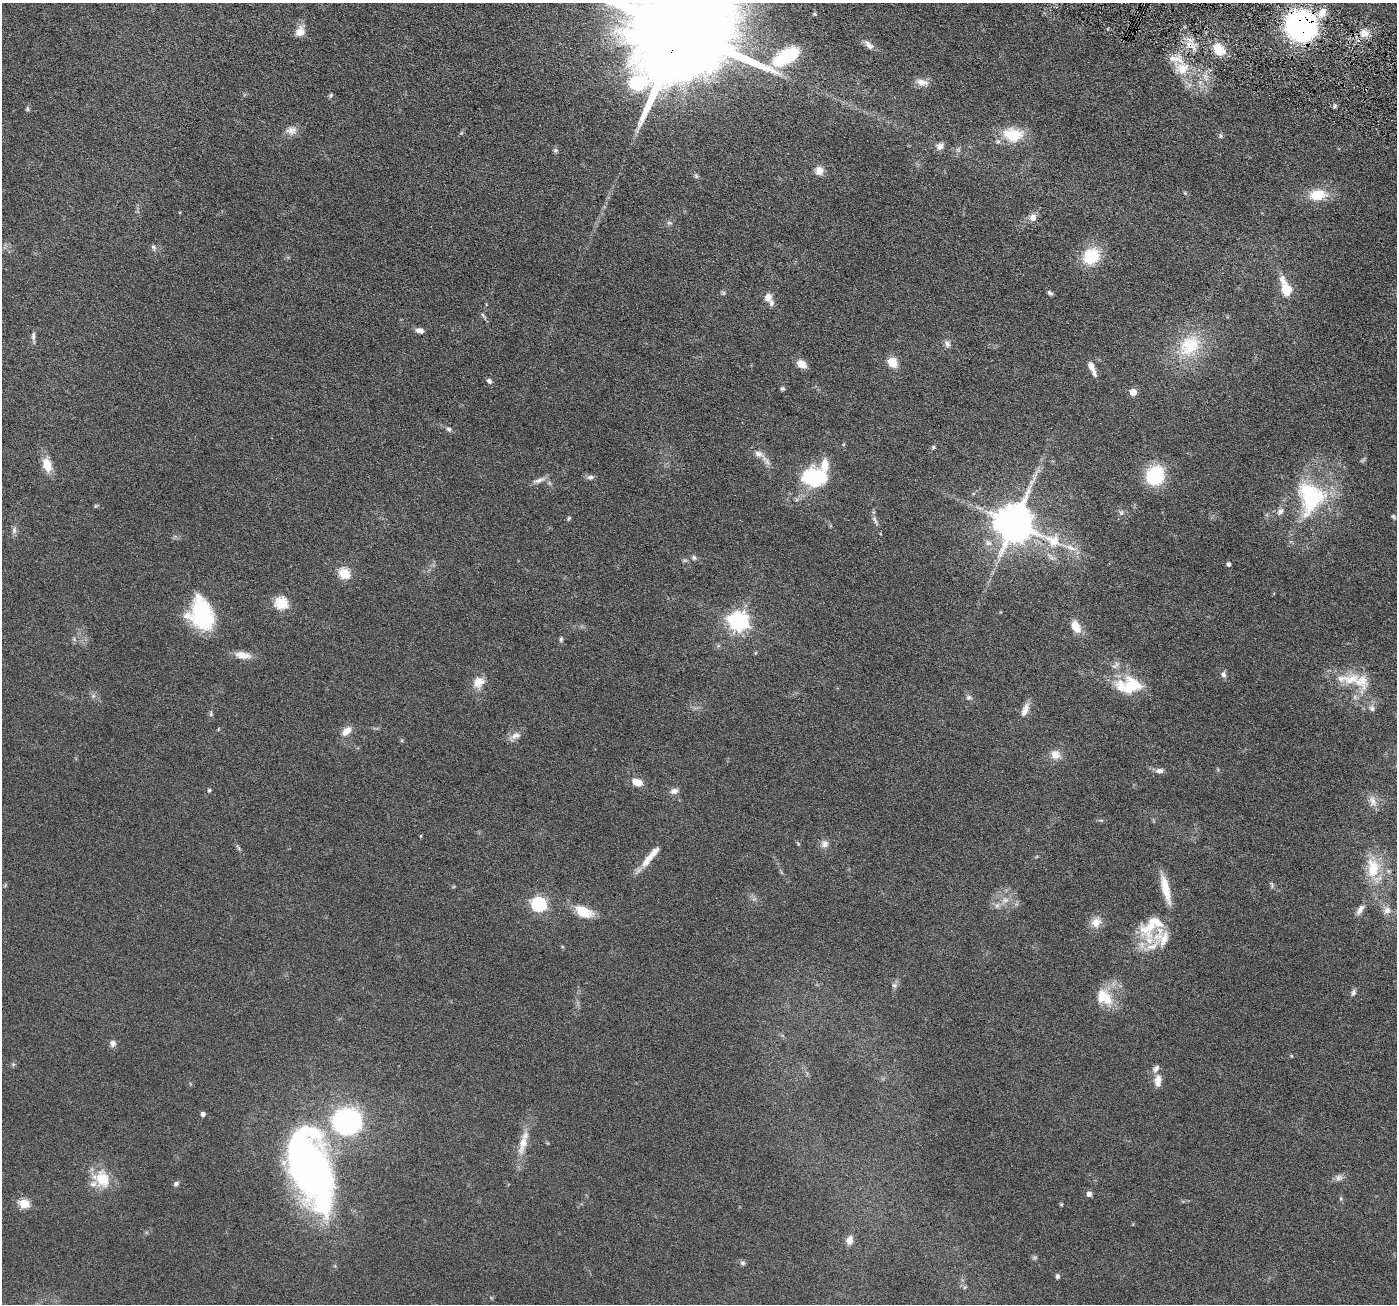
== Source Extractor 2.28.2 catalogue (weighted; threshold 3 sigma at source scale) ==
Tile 10 of 4 x 4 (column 2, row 3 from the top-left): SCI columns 1400-2794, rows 1581-2882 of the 5590 x 5630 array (HDU 1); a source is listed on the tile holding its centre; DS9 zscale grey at full resolution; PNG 1399 x 1306 px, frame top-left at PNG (2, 3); no overlay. Shown black and unused: <1% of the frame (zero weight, under 4 of 8 exposures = <1% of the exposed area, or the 3 px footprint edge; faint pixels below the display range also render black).
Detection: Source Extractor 2.28.2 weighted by HDU 2 'WHT'; one run over the whole footprint, this tile lists its part. Background 0.0679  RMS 0.0049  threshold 0.02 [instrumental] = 3 sigma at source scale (4.09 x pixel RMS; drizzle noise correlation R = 1.36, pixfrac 0.8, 0.05/0.05 arcsec/px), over >= 5 px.
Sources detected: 140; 1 too faint to see at this stretch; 1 long thin detection or spike segment (spike, bleed or trail) — not listed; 16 inside a brighter listed object's ellipse — not listed separately; the other 122 listed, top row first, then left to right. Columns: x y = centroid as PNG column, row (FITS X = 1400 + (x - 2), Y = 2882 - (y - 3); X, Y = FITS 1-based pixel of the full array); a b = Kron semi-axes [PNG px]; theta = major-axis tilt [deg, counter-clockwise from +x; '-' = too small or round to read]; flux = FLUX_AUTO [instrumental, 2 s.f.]
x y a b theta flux
1322 13 13 9 56 4.9
815 14 5 5 - 0.6
1301 26 20 19 - 120
300 31 13 12 - 4
681 31 38 22 63 20000
1364 33 13 10 -31 4.2
869 45 16 7 -48 2.4
1189 45 10 9 - 4.3
1217 49 15 12 -56 8
786 56 33 16 29 26
1181 68 22 17 -16 11
922 82 15 9 -7 3.5
331 95 6 5 - 0.68
1335 106 6 5 - 0.8
27 109 6 4 -82 0.65
291 130 16 11 8 3.3
1013 135 27 18 -5 13
1220 135 8 4 -89 0.71
940 146 11 8 38 2.4
555 150 6 6 - 0.89
819 171 10 10 - 3.4
696 176 7 4 -46 0.78
1185 193 5 4 - 0.53
1317 195 20 12 8 11
1033 218 9 8 - 2.8
669 223 7 5 -8 0.89
153 247 8 5 -69 0.96
1091 256 19 16 40 17
1287 289 12 10 -75 9.2
1050 293 7 4 -42 1
768 298 10 9 - 3
483 315 7 4 -70 0.72
419 331 8 5 -14 2.6
33 336 12 5 90 1.5
947 344 9 8 - 1.6
1190 346 35 26 43 22
892 362 10 8 -51 7.2
801 364 11 8 -32 3.8
1091 366 9 6 -67 3.1
489 381 6 5 - 1.1
782 389 6 5 - 0.77
1133 392 5 5 - 6.2
449 429 7 5 -17 1.1
933 447 6 5 - 0.65
759 454 11 8 -13 2.5
767 462 10 6 -65 1.8
47 465 16 10 -70 7.1
1155 476 17 15 71 29
590 477 10 6 1 1.3
814 478 31 21 -2 28
539 480 18 6 15 2.4
1310 497 47 37 -87 45
96 506 6 4 59 0.52
1121 513 7 5 56 1
1393 516 7 4 -45 0.7
569 518 7 4 55 0.6
875 520 14 5 -63 1.5
1014 523 13 11 -26 1400
14 530 10 6 81 1.4
988 543 10 7 -20 2
694 558 7 6 - 0.94
1229 564 4 4 - 1.4
344 573 6 5 - 32
281 603 6 6 - 42
201 614 34 24 -74 37
738 622 7 7 - 220
1076 627 16 9 -64 5.6
74 639 7 4 -46 0.73
561 639 8 5 81 0.78
243 655 21 9 -9 4.6
1115 665 14 6 40 1.6
1223 674 8 7 - 1.5
1361 681 23 21 -36 11
479 682 16 13 40 5
1129 685 29 16 4 19
93 696 6 5 - 0.92
969 697 8 6 9 1.1
1372 708 9 7 -48 1.6
1025 710 19 8 69 3.4
211 714 7 5 89 0.79
346 731 16 9 44 3.7
516 736 15 8 15 2.8
1055 755 12 12 - 4
1159 771 10 6 0 1.9
637 782 10 6 -23 6.8
209 790 4 4 - 0.58
674 791 10 7 16 2.2
1373 801 17 9 -70 3.6
798 844 5 4 - 0.48
825 844 10 9 - 2.4
650 856 35 7 50 6.8
1373 868 29 18 90 15
1272 885 11 3 -80 0.73
1165 889 35 8 -76 9.1
1005 900 11 8 18 2.8
539 904 7 6 - 82
1360 910 14 7 59 2.5
1387 910 11 9 56 2.8
584 912 23 12 -24 8.9
1096 922 13 12 - 4.4
1152 925 44 22 38 18
894 985 7 6 - 1.2
1353 993 10 6 74 1.2
1104 997 25 18 -45 11
113 1043 8 7 - 1.8
13 1064 6 5 - 0.7
1158 1081 17 9 85 3.7
203 1114 4 4 - 1.8
347 1121 17 16 - 120
523 1144 32 10 75 7.8
310 1168 76 36 -71 240
1339 1178 10 8 31 1.8
103 1179 25 19 -61 12
176 1184 8 6 27 1.1
1089 1194 5 5 - 2
1341 1198 5 3 - 0.51
24 1204 5 5 - 24
1061 1204 4 4 - 0.57
849 1240 10 7 75 3.5
743 1263 7 6 - 0.94
1057 1276 6 5 - 0.91
965 1287 6 3 19 0.48
Overlapping masked pixels (flux is a lower limit): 3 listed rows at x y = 1301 26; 681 31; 1189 45
Isophote crosses this tile's border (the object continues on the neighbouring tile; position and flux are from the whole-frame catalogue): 1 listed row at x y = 681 31